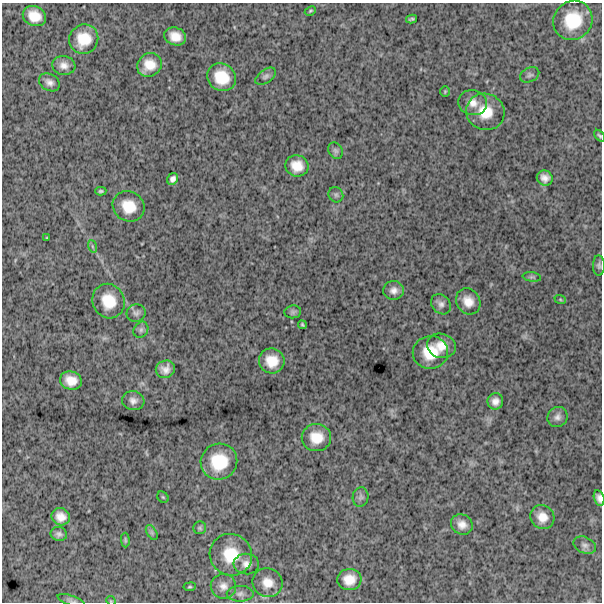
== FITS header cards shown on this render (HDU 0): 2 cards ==
NAXIS1  =                  600
NAXIS2  =                  600

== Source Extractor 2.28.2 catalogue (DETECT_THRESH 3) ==
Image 600 x 600 px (HDU 0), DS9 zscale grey, 1 PNG px = 1 image px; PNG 604 x 604 px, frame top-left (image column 1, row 600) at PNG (2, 3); each listed source drawn as its Kron ellipse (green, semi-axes under 4 px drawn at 4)
Background 1610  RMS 260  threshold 788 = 3 sigma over >= 5 px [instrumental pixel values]
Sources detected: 66; all 66 listed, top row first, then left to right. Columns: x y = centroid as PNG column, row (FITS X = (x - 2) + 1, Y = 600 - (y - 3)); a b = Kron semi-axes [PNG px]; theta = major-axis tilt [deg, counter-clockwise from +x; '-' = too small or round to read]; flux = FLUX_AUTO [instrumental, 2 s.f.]
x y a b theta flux
310 11 6 3 27 22000
34 16 12 10 -25 260000
412 19 5 2 - 30000
573 20 20 19 - 630000
175 36 11 8 -19 200000
84 39 15 14 - 400000
64 65 11 9 -8 120000
149 65 13 11 35 260000
530 75 10 7 25 57000
266 76 11 6 37 61000
222 77 15 13 -36 440000
49 82 11 8 -31 93000
445 91 5 4 - 21000
473 103 14 12 -14 180000
485 112 19 18 - 440000
599 136 7 3 -48 25000
335 151 8 7 - 47000
297 166 11 10 - 250000
545 178 8 7 - 110000
173 179 6 5 - 67000
101 191 6 4 0 27000
336 195 8 7 - 42000
129 206 16 14 -35 370000
47 238 4 3 - 14000
92 246 6 4 -72 29000
599 266 10 6 -89 47000
532 277 9 4 -9 32000
394 290 10 9 - 110000
560 299 6 3 -20 18000
109 301 17 16 - 420000
468 301 13 11 -56 220000
441 304 11 9 -49 88000
293 312 8 6 7 43000
136 313 9 8 - 68000
302 325 4 2 - 23000
141 330 8 7 - 49000
441 346 14 12 -17 240000
430 352 18 16 10 460000
272 361 13 12 - 320000
165 369 9 8 - 130000
71 381 11 9 -18 220000
133 401 11 9 -9 98000
495 401 8 8 - 110000
557 417 10 9 - 88000
316 438 15 13 1 310000
219 462 18 18 - 620000
163 497 6 5 - 22000
360 497 10 8 82 53000
599 498 8 5 -77 80000
61 517 9 8 - 160000
542 517 12 11 - 210000
462 524 11 10 - 150000
200 528 6 6 - 35000
152 533 8 5 -59 36000
59 534 8 7 - 62000
125 540 7 4 -89 24000
585 545 12 8 -25 79000
231 555 21 20 - 570000
246 564 13 10 -6 120000
349 580 12 10 5 240000
268 583 15 14 - 230000
223 586 12 12 - 150000
190 587 6 3 8 20000
240 594 13 8 0 90000
71 601 14 5 -19 50000
111 601 5 4 - 18000
At the frame edge (FLAGS 8, measured only in part): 4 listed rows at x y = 599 136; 599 498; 71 601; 111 601